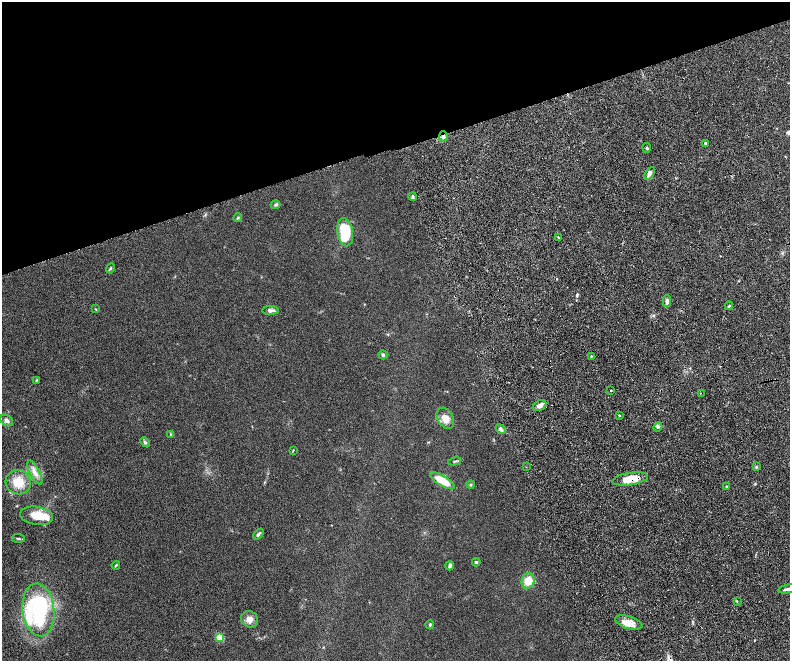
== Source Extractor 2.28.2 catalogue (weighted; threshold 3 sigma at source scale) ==
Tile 3 of 4 x 4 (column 3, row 1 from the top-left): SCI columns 3209-4784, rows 4285-5601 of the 6416 x 5807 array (HDU 1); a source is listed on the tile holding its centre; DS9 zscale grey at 2 x 2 block average (1 PNG px = mean of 2 x 2 image px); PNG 792 x 663 px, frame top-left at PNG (2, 2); each listed source drawn as its Kron ellipse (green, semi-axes under 4 px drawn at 4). Shown black and unused: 23% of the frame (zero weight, under 4 of 8 exposures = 3% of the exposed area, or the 3 px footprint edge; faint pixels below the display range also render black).
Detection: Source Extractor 2.28.2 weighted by HDU 2 'WHT'; one run over the whole footprint, this tile lists its part. Background 0.0947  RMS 0.0063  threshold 0.0258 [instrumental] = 3 sigma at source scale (4.09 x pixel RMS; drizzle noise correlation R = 1.36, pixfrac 0.8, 0.05/0.05 arcsec/px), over >= 5 px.
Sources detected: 54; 1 cosmic-ray / hot-pixel residue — neither listed nor drawn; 2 inside a brighter listed object's ellipse — not listed separately; the other 51 listed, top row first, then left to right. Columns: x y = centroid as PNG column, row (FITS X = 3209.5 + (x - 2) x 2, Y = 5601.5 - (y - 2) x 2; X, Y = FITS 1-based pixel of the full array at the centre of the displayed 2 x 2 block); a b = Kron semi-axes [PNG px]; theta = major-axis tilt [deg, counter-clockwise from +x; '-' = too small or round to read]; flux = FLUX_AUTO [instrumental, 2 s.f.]
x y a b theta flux
443 136 5 3 - 2.7
705 143 3 3 - 1.7
647 148 5 3 - 1.7
649 173 7 4 59 5.6
413 197 4 3 - 2.2
276 205 5 4 - 1.9
238 218 4 3 - 1.2
345 232 14 8 -80 56
558 237 3 2 - 0.75
110 268 5 3 - 1.5
667 301 5 4 - 5
729 306 4 2 - 1.4
95 309 4 2 - 0.88
271 310 8 4 0 4.3
383 355 4 3 - 2.4
591 356 2 2 - 0.81
36 380 4 2 - 0.95
611 391 3 2 - 0.83
701 393 2 2 - 0.52
539 405 7 5 26 6.5
619 415 3 2 - 0.85
445 418 11 7 -61 11
7 420 7 5 -37 4.4
658 427 4 4 - 2.4
501 429 5 3 - 4
171 434 4 2 - 0.81
145 442 5 4 - 2.2
293 450 3 2 - 0.82
455 461 6 3 18 1.6
526 467 2 2 - 0.72
756 467 3 3 - 1.3
35 473 13 5 -62 9.4
630 479 18 6 9 25
442 481 14 5 -31 28
18 482 13 12 - 25
471 484 4 4 - 1.5
727 486 3 2 - 0.85
37 516 16 9 -8 24
259 534 6 3 49 2.7
18 538 6 3 -5 1.8
476 562 4 3 - 2.1
116 565 4 3 - 1.5
450 566 5 3 - 3.4
528 581 8 6 71 18
788 589 10 3 11 5.7
737 601 3 2 - 0.92
38 610 26 16 -83 140
250 619 9 8 - 8.8
629 622 14 6 -16 13
430 625 4 3 - 1.8
220 637 3 3 - 64
Overlapping masked pixels (flux is a lower limit): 3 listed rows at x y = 443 136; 701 393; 630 479
Isophote crosses this tile's border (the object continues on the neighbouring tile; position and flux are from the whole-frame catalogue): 1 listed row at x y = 788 589
Diffuse or blended objects may show on this block-average render without a row.